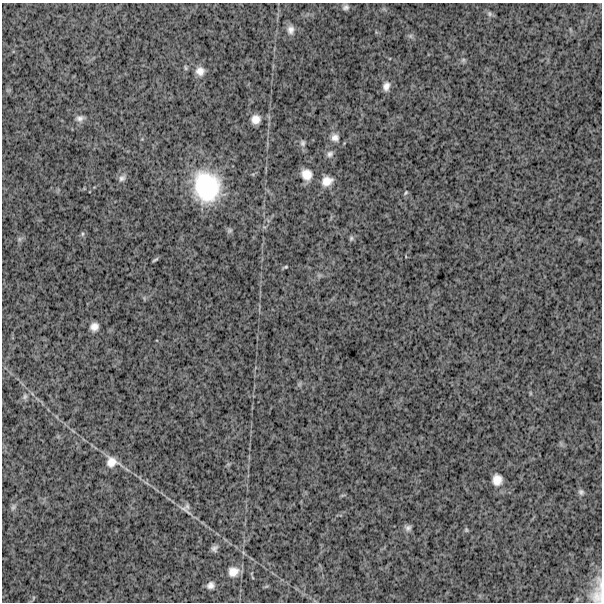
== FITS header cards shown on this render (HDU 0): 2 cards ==
NAXIS1  =                  600
NAXIS2  =                  600

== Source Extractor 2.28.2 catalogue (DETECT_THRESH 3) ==
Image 600 x 600 px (HDU 0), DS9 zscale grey, 1 PNG px = 1 image px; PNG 604 x 604 px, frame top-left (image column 1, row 600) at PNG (2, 3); no overlay
Background 1730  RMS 250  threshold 742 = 3 sigma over >= 5 px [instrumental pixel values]
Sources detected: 41; all 41 listed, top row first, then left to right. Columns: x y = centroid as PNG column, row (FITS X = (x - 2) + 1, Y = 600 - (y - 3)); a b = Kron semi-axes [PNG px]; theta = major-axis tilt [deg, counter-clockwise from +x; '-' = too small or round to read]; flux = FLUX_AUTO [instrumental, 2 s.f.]
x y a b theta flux
346 7 8 6 25 5.1e+04
489 14 7 6 - 4.0e+04
291 30 13 9 85 1.0e+05
410 36 6 6 - 3.8e+04
463 60 6 6 - 3.4e+04
185 68 8 4 -81 2.5e+04
200 71 11 11 - 1.3e+05
386 86 12 9 72 1.0e+05
80 118 10 8 12 7.0e+04
256 119 10 9 - 1.4e+05
335 137 12 11 - 1.1e+05
303 143 9 7 89 5.0e+04
330 154 9 8 - 6.3e+04
306 174 13 11 -51 2.0e+05
122 178 9 8 - 6.3e+04
327 181 14 11 26 1.8e+05
207 186 33 27 -76 1.5e+06
406 193 6 4 52 2.2e+04
230 230 7 7 - 3.6e+04
82 234 6 4 89 2.5e+04
351 238 7 5 88 3.2e+04
19 239 7 4 90 3.2e+04
155 260 8 3 32 2.8e+04
285 267 6 3 22 2.2e+04
94 327 8 8 - 1.1e+05
530 393 6 3 -72 1.8e+04
25 396 8 6 60 5.1e+04
112 462 16 13 -19 2.0e+05
497 480 12 10 -90 1.7e+05
581 492 7 7 - 4.5e+04
187 506 9 7 82 4.9e+04
13 507 10 6 62 4.9e+04
184 509 25 6 -36 1.1e+05
408 528 9 7 -21 5.7e+04
466 530 6 5 - 2.4e+04
214 548 7 6 - 6.0e+04
233 572 13 11 31 1.8e+05
211 585 9 8 - 8.3e+04
600 585 28 9 -84 1.8e+05
597 597 20 17 -77 2.2e+05
33 598 6 4 72 2.0e+04
At the frame edge (FLAGS 8, measured only in part): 2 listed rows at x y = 600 585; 597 597